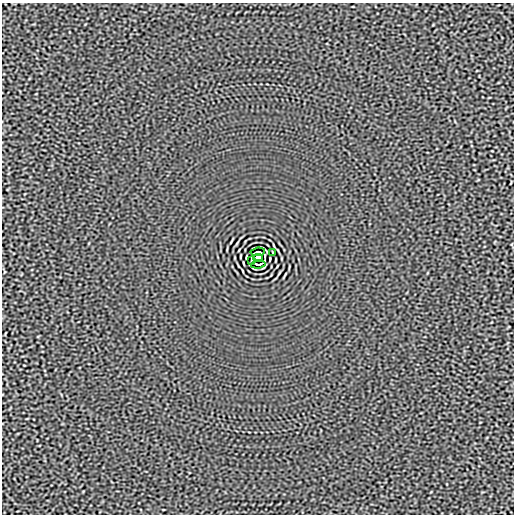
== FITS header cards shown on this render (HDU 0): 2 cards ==
NAXIS1  =                  512
NAXIS2  =                  512

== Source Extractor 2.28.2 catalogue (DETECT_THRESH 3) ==
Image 512 x 512 px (HDU 0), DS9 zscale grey, 1 PNG px = 1 image px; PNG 516 x 516 px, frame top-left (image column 1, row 512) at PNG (2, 3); each listed source drawn as its Kron ellipse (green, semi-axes under 4 px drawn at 4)
Background -2.48e-05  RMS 0.0015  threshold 0.00461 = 3 sigma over >= 5 px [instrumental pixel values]
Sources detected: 5; all 5 listed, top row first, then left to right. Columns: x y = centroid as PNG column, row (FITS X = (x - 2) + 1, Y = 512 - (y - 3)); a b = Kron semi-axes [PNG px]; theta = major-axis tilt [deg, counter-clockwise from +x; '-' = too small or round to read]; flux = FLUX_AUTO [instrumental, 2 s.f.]
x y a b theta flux
258 252 7 2 7 0.12
273 253 3 2 - 0.085
258 258 5 4 - 3.9
251 261 3 2 - 0.086
258 264 7 2 7 0.12